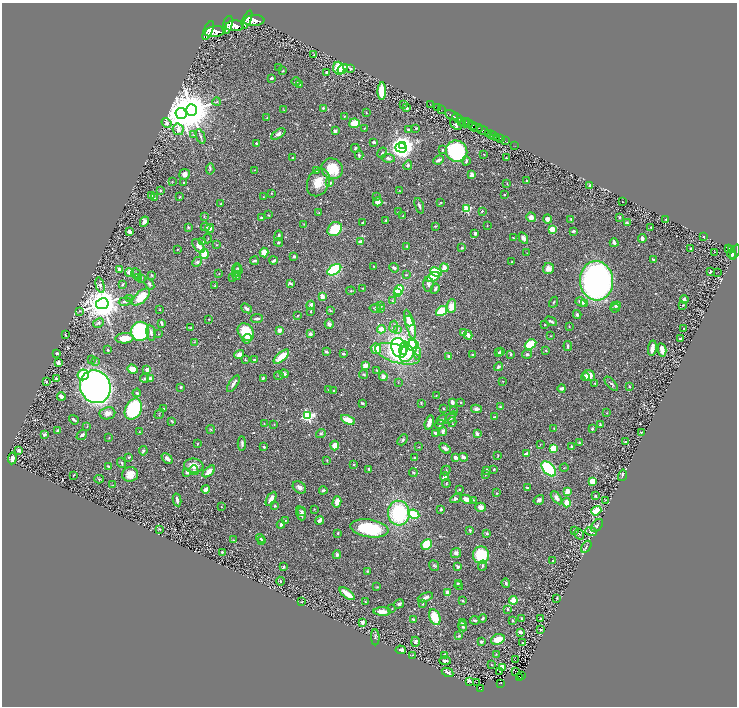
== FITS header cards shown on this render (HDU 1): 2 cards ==
NAXIS1  =                 1470
NAXIS2  =                 1408

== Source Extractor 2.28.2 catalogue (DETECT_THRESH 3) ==
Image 1470 x 1408 px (HDU 1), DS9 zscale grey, zoomed out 1/2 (1 PNG px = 2 x 2 image px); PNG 739 x 708 px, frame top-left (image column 2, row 1407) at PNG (2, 3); each listed source drawn as its Kron ellipse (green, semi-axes under 4 px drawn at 4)
Background 1.15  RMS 0.026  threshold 0.0782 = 3 sigma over >= 5 px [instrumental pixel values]
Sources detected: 625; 23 cannot appear on this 1/2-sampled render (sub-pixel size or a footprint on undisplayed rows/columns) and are neither listed nor drawn; of the other 602, the 500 brightest by FLUX_AUTO listed and drawn (102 fainter detections omitted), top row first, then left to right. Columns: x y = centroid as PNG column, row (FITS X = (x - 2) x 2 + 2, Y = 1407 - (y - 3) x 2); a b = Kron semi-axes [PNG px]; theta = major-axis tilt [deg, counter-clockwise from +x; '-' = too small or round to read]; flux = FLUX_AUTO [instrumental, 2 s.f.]
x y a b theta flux
247 19 9 4 68 8200
254 21 10 5 4 9000
228 25 9 4 75 7800
235 26 9 5 2 7600
208 30 10 4 66 7300
215 32 10 5 7 8100
314 55 2 1 - 3
279 68 3 2 - 2.6
339 68 6 5 - 200
343 69 6 4 50 94
351 69 3 3 - 5.8
283 71 2 2 - 5.6
327 73 4 3 - 20
271 78 3 2 - 9.5
296 82 5 2 - 4.7
299 84 4 2 - 3.1
382 91 9 4 88 180
217 102 4 2 - 4.8
430 104 2 1 - 26
403 105 3 3 - 3.6
323 108 3 3 - 6.2
406 108 3 2 - 14
438 108 2 1 - 19
192 110 6 5 - 19000
284 110 3 2 - 2.8
441 110 2 1 - 38
366 113 3 2 - 2.9
181 114 5 5 - 9600
451 115 7 3 -26 2400
344 116 3 3 - 3.5
267 117 3 2 - 3
457 118 5 2 - 2100
461 121 4 2 - 370
167 123 5 4 - 20
354 123 5 4 - 80
464 123 4 3 - 880
468 123 5 2 - 1400
456 125 6 4 -40 9.5
473 125 3 1 - 530
364 128 3 2 - 3.6
416 128 2 2 - 5.1
476 128 7 3 -4 1300
178 129 6 5 - 26
408 130 4 3 - 6.9
483 130 6 3 -29 4500
335 131 2 2 - 49
488 133 3 2 - 1000
278 134 8 4 33 21
491 134 3 2 - 1500
194 135 4 3 - 4.6
494 135 2 2 - 930
200 137 8 2 -69 8.4
497 137 3 2 - 410
501 139 3 1 - 220
505 141 2 1 - 54
374 142 3 2 - 12
257 144 3 2 - 4.2
515 145 3 1 - 27
402 146 4 3 - 2800
355 148 4 3 - 6.4
401 148 6 4 -3 3200
443 150 3 2 - 6.9
456 151 11 10 - 510
382 153 5 3 - 7.5
484 154 2 2 - 2.4
359 155 4 3 - 9.4
293 158 4 2 - 5.8
388 158 7 3 -7 15
506 158 2 1 - 3.6
438 160 5 2 - 18
466 161 4 3 - 8.3
408 165 5 4 - 10
210 169 5 3 - 7.3
332 169 11 10 - 130
255 170 3 2 - 3
316 170 4 4 - 5.3
185 174 5 5 - 22
472 175 3 3 - 26
527 181 2 2 - 9.4
172 182 3 2 - 2.4
318 182 14 11 66 76
184 183 4 3 - 5.3
330 183 4 3 - 6.8
507 184 3 2 - 3.8
590 185 3 2 - 4.3
160 191 2 2 - 4.8
400 191 3 2 - 2.9
272 193 3 2 - 2.9
504 194 2 2 - 4
151 196 4 2 - 8.8
180 197 3 2 - 4.2
263 197 3 2 - 2.9
376 197 3 3 - 3.4
155 198 3 3 - 3.6
622 201 2 1 - 2.9
378 202 5 4 - 35
441 202 3 2 - 4.1
220 204 4 2 - 3.6
419 206 8 3 -72 12
467 209 3 3 - 270
482 211 3 2 - 6.9
398 212 4 2 - 2.8
319 213 3 2 - 2.4
268 215 3 2 - 3.6
403 215 3 2 - 2.5
204 216 3 3 - 4
531 217 5 4 - 27
619 217 3 2 - 4
261 218 4 2 - 8.7
547 219 4 4 - 25
571 219 3 2 - 5.4
386 220 4 3 - 4.8
666 220 2 2 - 4.3
144 222 5 3 - 26
363 223 3 2 - 14
627 223 4 3 - 8.8
304 224 3 2 - 2.4
435 226 4 2 - 3.6
487 226 3 2 - 2.4
188 227 3 3 - 6.8
206 227 5 3 - 5.9
651 227 2 1 - 2.6
209 228 5 4 - 33
335 229 8 6 40 180
552 229 4 3 - 90
573 231 3 2 - 8.6
130 232 4 3 - 18
475 233 3 3 - 12
279 236 5 3 - 12
704 237 2 2 - 3.3
513 238 2 2 - 2.3
523 238 6 4 -58 21
642 238 4 3 - 11
208 239 5 2 - 3.4
202 241 4 3 - 7.1
278 242 4 3 - 6.4
361 242 3 3 - 27
614 243 4 2 - 19
217 245 2 2 - 3.4
199 246 8 5 -49 36
407 246 2 2 - 4.3
462 248 3 2 - 5.9
691 248 2 2 - 3.5
729 248 3 2 - 290
177 249 3 2 - 2.4
731 250 4 2 - 380
264 252 5 4 - 39
714 252 2 1 - 46
735 252 8 3 67 790
527 253 2 1 - 2.3
204 254 5 4 - 61
732 254 5 3 - 910
294 256 3 3 - 8
653 259 3 2 - 8.6
273 260 4 2 - 13
254 261 4 2 - 10
197 262 5 4 - 15
512 262 2 2 - 2.5
374 266 3 2 - 3.5
394 268 5 3 - 9.5
444 268 4 3 - 43
120 269 3 3 - 20
238 269 5 3 - 5
548 269 6 5 - 32
236 270 7 3 87 9.6
334 270 7 4 32 370
436 272 6 4 -24 140
710 272 3 2 - 9.7
718 272 2 1 - 3.3
129 273 4 3 - 36
219 273 2 2 - 2.7
136 274 5 5 - 11
152 275 3 2 - 7.2
406 275 3 2 - 2.7
237 276 4 3 - 5.9
233 277 3 3 - 3.5
433 277 7 4 28 120
138 278 4 3 - 5.3
141 278 3 3 - 5.2
596 281 20 16 -85 1900
290 283 4 2 - 12
149 284 6 3 -51 9.1
428 284 7 5 -88 13
100 285 8 4 -75 15
123 285 4 2 - 5.9
215 286 3 3 - 3.9
363 288 3 2 - 3.5
435 289 5 3 - 13
399 290 5 3 - 220
351 291 4 2 - 3.4
398 293 2 2 - 35
141 297 11 5 42 97
322 297 4 3 - 45
130 298 3 3 - 4.7
684 299 4 3 - 8.1
125 301 6 3 12 14
393 301 4 3 - 6.6
554 302 5 2 - 5.7
581 302 5 3 - 25
584 303 4 3 - 6.2
102 304 6 5 - 13000
311 305 4 2 - 27
380 305 4 4 - 9.6
683 305 3 2 - 3.2
452 306 7 4 86 62
616 306 5 3 - 12
246 308 6 4 -39 19
375 308 6 4 6 11
381 308 3 3 - 3.3
615 308 4 3 - 4.8
160 310 3 2 - 3
80 311 3 2 - 2.9
311 311 4 3 - 4.9
330 311 4 3 - 4.8
441 311 6 4 36 220
577 314 4 3 - 10
298 315 3 2 - 2.8
209 319 2 2 - 3
257 319 6 3 7 13
409 321 5 3 - 47
551 321 6 3 -26 11
98 323 6 4 27 10
161 323 4 2 - 15
329 324 5 3 - 15
410 324 15 4 -75 130
545 324 2 1 - 2.5
569 326 2 2 - 2.9
394 327 6 4 81 11
190 328 4 2 - 3
381 329 4 4 - 44
684 329 2 2 - 4.7
279 330 4 3 - 20
398 330 4 4 - 13
140 331 9 9 - 520
246 332 9 7 -53 150
151 333 8 3 -81 14
463 333 3 3 - 18
159 334 2 1 - 2.4
310 334 4 3 - 13
65 335 2 2 - 5.5
468 335 4 3 - 30
551 336 4 2 - 2.7
125 338 9 5 4 67
247 339 5 4 - 26
680 339 3 2 - 12
194 342 3 2 - 2.7
414 344 6 4 -47 370
530 344 6 4 33 190
568 346 5 2 - 8.5
399 348 10 7 -69 1100
404 348 7 4 74 240
652 348 7 3 80 42
376 349 5 5 - 65
108 350 2 2 - 9.7
662 350 7 3 -79 51
408 351 12 7 60 160
501 351 4 3 - 11
546 351 2 2 - 4.1
326 352 3 2 - 8.1
57 353 3 2 - 10
417 353 7 4 -86 13
498 353 3 2 - 8.1
239 354 5 3 - 31
343 354 3 2 - 13
397 354 23 9 -16 400
511 354 3 2 - 6.4
527 354 5 3 - 7.1
472 355 2 2 - 5.1
449 356 3 2 - 7
281 357 9 4 41 84
92 359 3 2 - 5.7
246 360 2 2 - 3.8
254 360 4 3 - 5.7
95 361 4 2 - 3.3
58 363 3 3 - 19
365 365 3 3 - 50
498 367 4 3 - 15
133 369 5 4 - 37
147 370 4 3 - 16
377 370 4 2 - 5.7
284 374 5 3 - 17
364 374 4 3 - 5.6
83 375 5 5 - 120
279 376 5 2 - 3.8
383 376 4 4 - 23
589 376 6 5 - 59
585 377 4 3 - 32
144 378 4 4 - 8.2
150 378 3 3 - 17
263 378 3 2 - 8.6
57 379 2 2 - 45
503 381 3 2 - 2.8
46 382 2 2 - 3.1
398 382 3 2 - 2.5
595 383 3 2 - 4
233 384 9 2 57 15
611 384 9 3 -47 9.7
629 386 3 2 - 5.4
95 387 17 15 -62 2900
181 387 2 2 - 6.5
562 388 4 2 - 25
329 390 3 2 - 3.5
334 390 2 2 - 6
137 393 4 4 - 11
436 395 3 2 - 2.3
61 396 4 3 - 20
452 402 4 3 - 22
461 402 3 2 - 3.9
362 403 3 2 - 12
421 403 3 2 - 3.4
500 407 3 2 - 6.8
133 409 11 8 62 440
164 409 3 2 - 3.8
443 409 3 2 - 4.2
476 409 5 4 - 18
453 411 3 2 - 5.9
107 413 8 6 9 27
607 413 2 2 - 2.6
159 414 5 2 - 4.3
308 416 4 3 - 770
494 417 4 2 - 7
451 418 7 3 48 14
74 420 5 2 - 10
348 420 7 4 -28 78
442 420 6 3 47 7.6
172 421 3 2 - 4.6
429 422 7 3 73 41
452 422 5 3 - 3.6
264 423 3 2 - 2.7
274 424 3 2 - 2.6
600 424 4 3 - 5.2
440 425 4 3 - 9.5
87 426 4 2 - 3.7
554 428 4 3 - 3.9
211 429 4 3 - 4.7
592 429 2 2 - 17
58 431 4 3 - 7.1
443 431 4 3 - 21
139 432 3 2 - 2.4
641 432 3 2 - 3.3
321 433 5 4 - 9
436 433 4 2 - 15
477 434 4 3 - 20
45 435 3 3 - 11
82 435 6 4 39 12
109 438 3 2 - 2.7
403 440 6 3 48 6.7
625 442 3 1 - 4.7
242 443 7 3 -88 9.7
579 443 3 2 - 6.3
198 444 3 2 - 2.9
540 445 3 2 - 2.4
335 446 5 3 - 53
571 446 2 2 - 17
264 447 3 3 - 9.8
419 447 2 2 - 3.2
445 448 6 4 -30 20
553 448 4 4 - 90
19 450 4 3 - 13
143 451 4 3 - 8.7
527 454 3 2 - 39
498 455 2 2 - 4.2
129 457 4 2 - 6.9
455 457 3 3 - 19
464 457 4 3 - 23
12 458 6 3 84 25
167 458 6 4 -42 26
414 458 2 2 - 5.3
327 461 3 2 - 3.7
121 463 5 3 - 6.2
353 465 3 2 - 4.5
108 466 4 2 - 3.9
194 466 10 7 -7 50
564 468 4 3 - 3.7
369 469 4 3 - 7
494 469 3 2 - 4.6
549 469 9 5 -48 370
194 470 5 3 - 6.6
446 470 5 2 - 4.7
487 470 3 2 - 8.5
209 471 7 4 41 44
187 472 4 3 - 17
413 472 4 3 - 5.5
130 474 8 7 - 50
74 475 2 1 - 3.1
485 475 3 2 - 2.4
622 475 6 3 75 9.1
444 477 4 3 - 21
99 479 4 3 - 4.8
592 481 4 3 - 82
446 483 4 3 - 4.8
113 485 3 2 - 2.4
299 487 7 5 -38 22
527 488 4 2 - 8.1
206 489 4 4 - 25
459 489 2 2 - 9.6
323 490 4 3 - 7.1
567 491 3 3 - 52
497 493 2 2 - 3
595 496 3 2 - 8.9
556 498 7 4 -54 24
271 499 8 3 61 42
455 499 5 4 - 11
466 499 6 4 -26 43
177 500 6 2 -78 15
473 500 2 2 - 4.3
539 500 6 4 33 15
606 500 3 3 - 2.6
337 502 6 3 76 52
567 503 5 4 - 45
275 506 3 3 - 5.8
221 507 2 1 - 2.9
481 507 5 4 - 19
314 509 3 2 - 2.6
441 509 3 2 - 7.8
302 511 4 4 - 9
596 511 5 3 - 200
301 513 7 4 -72 14
399 513 12 11 - 410
414 514 6 3 -26 210
286 520 2 1 - 2.4
320 520 5 3 - 20
281 524 4 3 - 11
597 525 7 5 48 11
369 528 19 9 -8 330
159 529 3 2 - 3.9
470 530 4 2 - 8
574 531 3 3 - 6.1
591 531 6 3 -20 16
338 533 2 2 - 5.1
487 533 4 3 - 8.8
579 534 6 3 -57 6.7
261 539 5 3 - 5.5
233 540 3 2 - 3
262 540 4 3 - 5.6
427 544 6 5 - 140
586 547 7 3 57 7
222 552 4 2 - 7.6
456 553 5 5 - 13
337 555 4 4 - 14
481 555 8 8 - 210
553 560 2 2 - 5
434 565 6 4 -49 7.5
482 566 5 3 - 8.4
283 567 4 3 - 9.5
458 567 3 2 - 18
367 571 4 3 - 4.8
280 581 4 3 - 5.2
458 583 4 2 - 3.8
506 583 5 3 - 7
459 586 4 2 - 4.4
377 587 4 2 - 3.2
448 593 3 3 - 43
347 594 9 3 -38 60
425 597 8 4 21 21
557 598 2 2 - 2.9
463 600 3 2 - 5.3
513 600 4 4 - 51
365 601 3 2 - 3.6
302 602 3 2 - 2.9
399 604 5 3 - 10
422 604 3 3 - 6.4
392 608 2 2 - 2.6
508 609 3 2 - 5.9
382 611 9 4 -1 42
435 617 8 5 -68 120
483 618 4 3 - 7.7
521 618 3 2 - 3
413 619 4 3 - 5.7
541 619 2 2 - 7.9
475 620 5 3 - 11
512 620 3 3 - 4.3
362 622 3 3 - 19
463 623 3 2 - 4.3
462 626 5 3 - 12
541 630 3 2 - 2.4
520 632 4 3 - 20
459 636 3 2 - 6.2
375 637 8 3 -89 8.8
498 639 7 5 22 81
415 642 5 4 - 18
481 642 3 2 - 15
522 643 3 2 - 4
401 650 5 4 - 10
496 654 3 2 - 3.3
412 655 3 2 - 3.9
444 656 4 2 - 8.8
515 660 2 1 - 22
445 661 6 3 0 11
492 665 3 2 - 3.9
502 667 3 3 - 56
500 671 2 1 - 2.6
515 671 2 1 - 5.6
448 672 6 3 -27 24
521 676 2 1 - 9.7
519 678 3 2 - 110
469 682 4 1 - 3.6
477 682 2 1 - 2.8
500 683 3 2 - 110
481 689 4 2 - 100
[102 fainter detections neither listed nor drawn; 23 sub-pixel or undisplayed-footprint detections neither listed nor drawn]